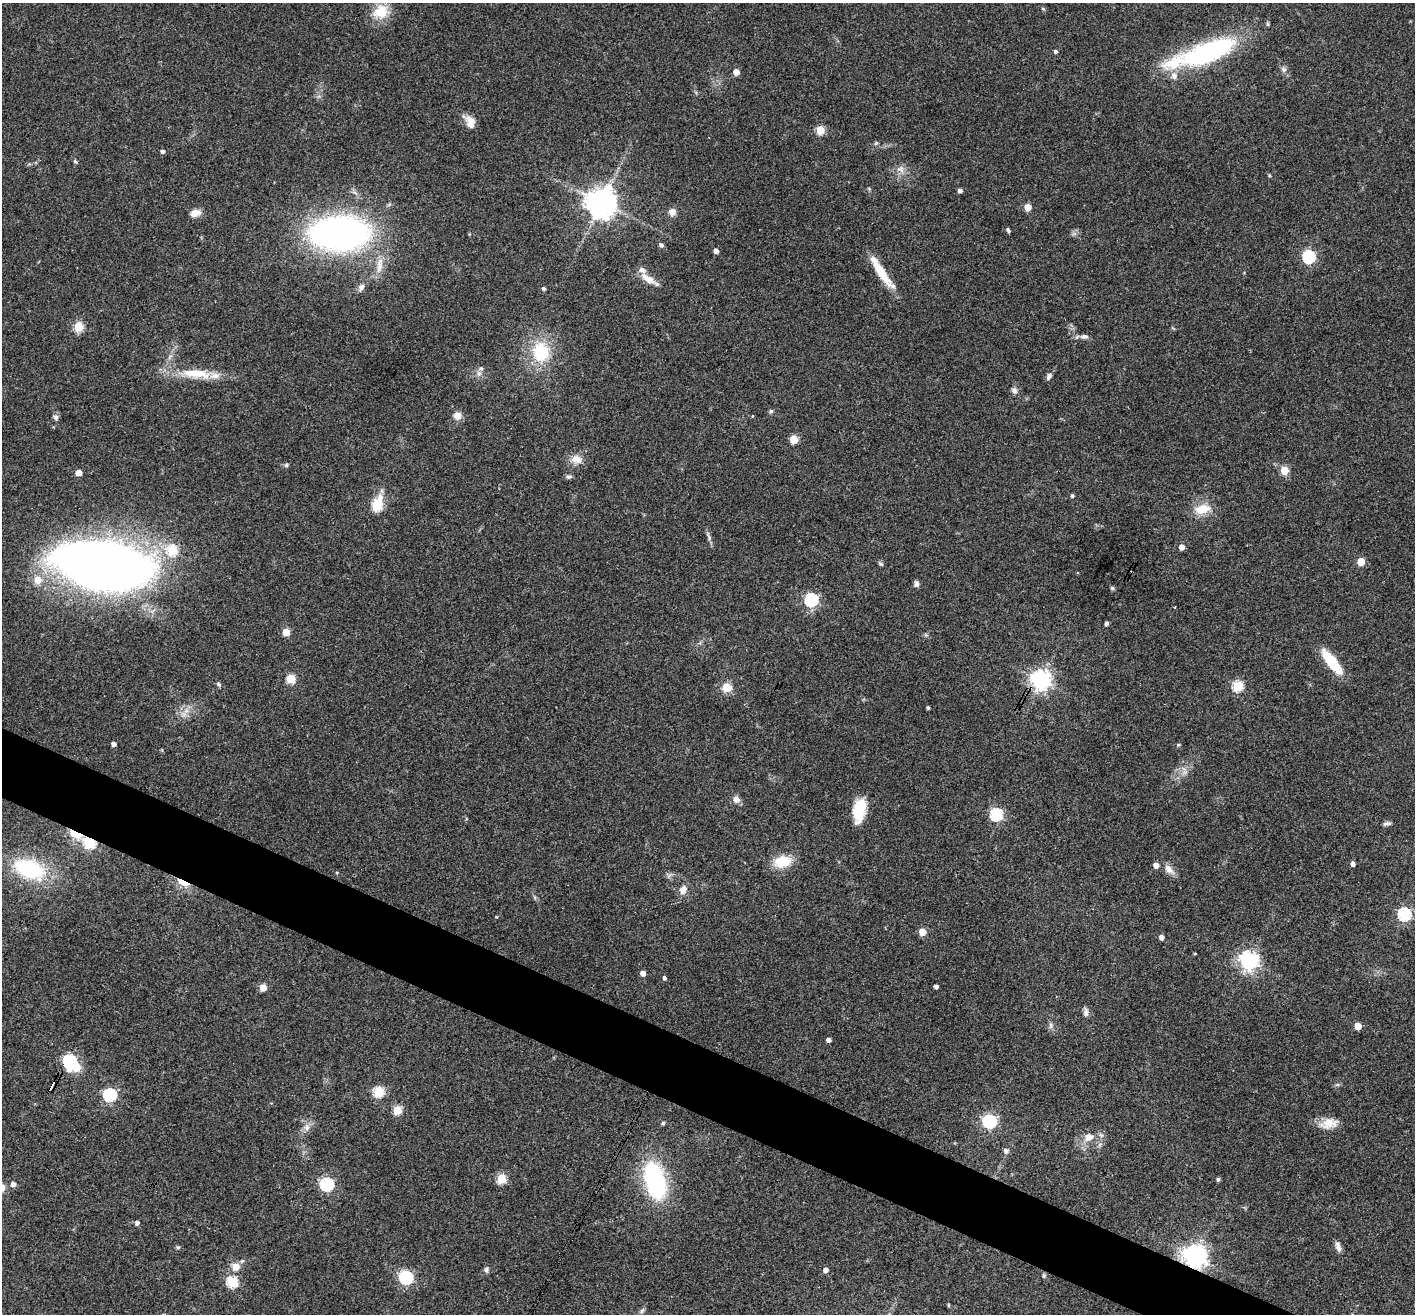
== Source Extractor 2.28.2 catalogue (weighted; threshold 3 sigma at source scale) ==
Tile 6 of 4 x 4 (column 2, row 2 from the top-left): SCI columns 1418-2830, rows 2903-4214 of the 5657 x 5669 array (HDU 1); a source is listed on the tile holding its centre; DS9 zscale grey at full resolution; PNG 1417 x 1316 px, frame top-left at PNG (2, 3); no overlay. Shown black and unused: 5% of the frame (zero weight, under 3 of 4 exposures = <1% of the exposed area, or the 3 px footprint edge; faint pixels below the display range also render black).
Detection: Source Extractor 2.28.2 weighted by HDU 2 'WHT'; one run over the whole footprint, this tile lists its part. Background 0.0339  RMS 0.0047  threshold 0.0211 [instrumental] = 3 sigma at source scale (4.5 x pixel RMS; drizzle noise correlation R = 1.50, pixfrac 1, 0.05/0.05 arcsec/px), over >= 5 px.
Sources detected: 124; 1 inside a brighter object's white glare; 1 cosmic-ray / hot-pixel residue — not listed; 1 inside a brighter listed object's ellipse — not listed separately; the other 121 listed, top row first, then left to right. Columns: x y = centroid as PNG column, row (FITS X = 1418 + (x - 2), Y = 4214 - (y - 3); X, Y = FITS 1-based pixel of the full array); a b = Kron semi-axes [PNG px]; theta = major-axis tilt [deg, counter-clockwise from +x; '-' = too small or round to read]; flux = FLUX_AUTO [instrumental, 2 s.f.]
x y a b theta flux
1043 9 5 3 - 0.48
381 11 22 17 23 10
1055 52 4 4 - 0.9
1205 53 73 18 19 78
1283 69 7 6 - 1.2
736 72 5 4 - 5.2
470 122 17 10 -70 4.1
820 130 5 5 - 19
876 143 6 4 46 0.65
162 151 4 4 - 1.1
75 161 6 3 -20 0.56
901 169 11 7 -29 2.5
1270 175 5 4 - 0.55
960 190 5 4 - 1.5
601 202 9 9 - 620
1028 207 5 5 - 7.9
672 212 9 8 - 2.6
195 213 14 9 17 3.2
1008 230 5 4 - 0.8
339 233 39 22 2 220
661 245 7 5 -38 1.1
716 251 4 4 - 2.5
1309 257 6 6 - 59
379 265 24 8 81 5.4
881 272 41 8 -57 12
647 278 20 8 -32 5.4
361 287 11 7 57 2
543 288 4 4 - 0.94
78 327 5 5 - 26
1085 336 11 6 -1 1.6
541 352 21 19 90 22
196 373 45 12 -6 15
479 373 8 6 -70 1.7
1049 376 8 6 60 1.4
1014 390 9 6 -45 1.5
771 411 5 5 - 0.77
457 415 9 8 - 3.1
56 417 7 6 - 1.5
794 439 5 5 - 15
576 459 15 11 -5 4.4
286 465 5 5 - 0.68
1284 470 5 5 - 16
78 473 4 4 - 5.6
569 476 8 5 23 1.1
1072 496 4 4 - 0.85
377 505 7 5 70 28
1202 509 21 12 16 8.2
709 538 9 4 -85 1.1
1182 547 4 4 - 3.9
172 550 5 5 - 29
1361 561 5 5 - 12
881 564 7 4 -43 0.76
104 565 81 39 -10 460
37 580 6 6 - 6.9
917 584 8 6 -86 1.4
1112 588 6 5 - 0.71
811 600 6 6 - 64
1175 607 3 2 - 0.32
1106 623 4 3 - 1.3
286 632 5 5 - 11
1332 662 27 8 -51 19
291 678 5 5 - 21
1041 680 7 7 - 260
218 684 5 5 - 0.75
1238 686 5 5 - 35
727 688 10 9 - 6.2
928 708 3 3 - 0.76
114 744 4 4 - 1.9
1178 745 5 3 - 0.48
736 799 8 8 - 2.6
859 811 26 12 78 14
996 814 6 6 - 58
1387 823 10 4 13 1.2
76 834 14 6 -26 14
89 843 6 5 - 39
783 862 17 12 10 12
1353 864 4 4 - 1.4
1156 865 4 4 - 3.6
29 869 27 16 -21 44
1169 869 14 9 -51 3.2
183 883 15 6 -24 7.9
683 890 11 8 55 3.1
1404 914 6 6 - 71
922 932 5 5 - 10
1161 937 4 4 - 2.2
1195 953 3 2 - 0.42
1249 961 7 6 - 220
643 973 4 4 - 3.3
664 978 4 4 - 1.1
936 987 4 4 - 1.6
263 988 5 5 - 9.3
1086 1012 12 6 88 1.7
1051 1025 8 6 -89 1.3
1358 1026 5 4 - 7.4
828 1040 4 4 - 2
70 1061 6 6 - 74
52 1086 8 2 62 2.1
378 1092 5 5 - 35
110 1095 6 6 - 71
397 1110 5 5 - 18
989 1121 6 6 - 88
663 1123 4 4 - 0.84
1329 1123 21 13 14 6
307 1127 9 8 - 2.2
1089 1137 12 10 35 4.2
1006 1151 6 6 - 1.5
501 1179 5 5 - 25
1218 1179 5 4 - 0.85
655 1181 35 18 -73 59
13 1184 5 5 - 2.1
327 1184 6 6 - 77
2 1187 10 8 81 3.4
137 1223 4 4 - 1.5
1338 1246 14 6 -67 2.1
178 1247 6 4 0 0.61
1195 1256 7 7 - 420
236 1266 11 10 - 4.1
486 1270 7 6 - 1.2
826 1270 5 4 - 2.3
406 1277 7 6 - 77
232 1282 5 5 - 41
Overlapping masked pixels (flux is a lower limit): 6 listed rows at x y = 1041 680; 76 834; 89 843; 183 883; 52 1086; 1195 1256
Isophote crosses this tile's border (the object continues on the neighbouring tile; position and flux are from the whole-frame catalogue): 2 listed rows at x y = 104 565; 2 1187